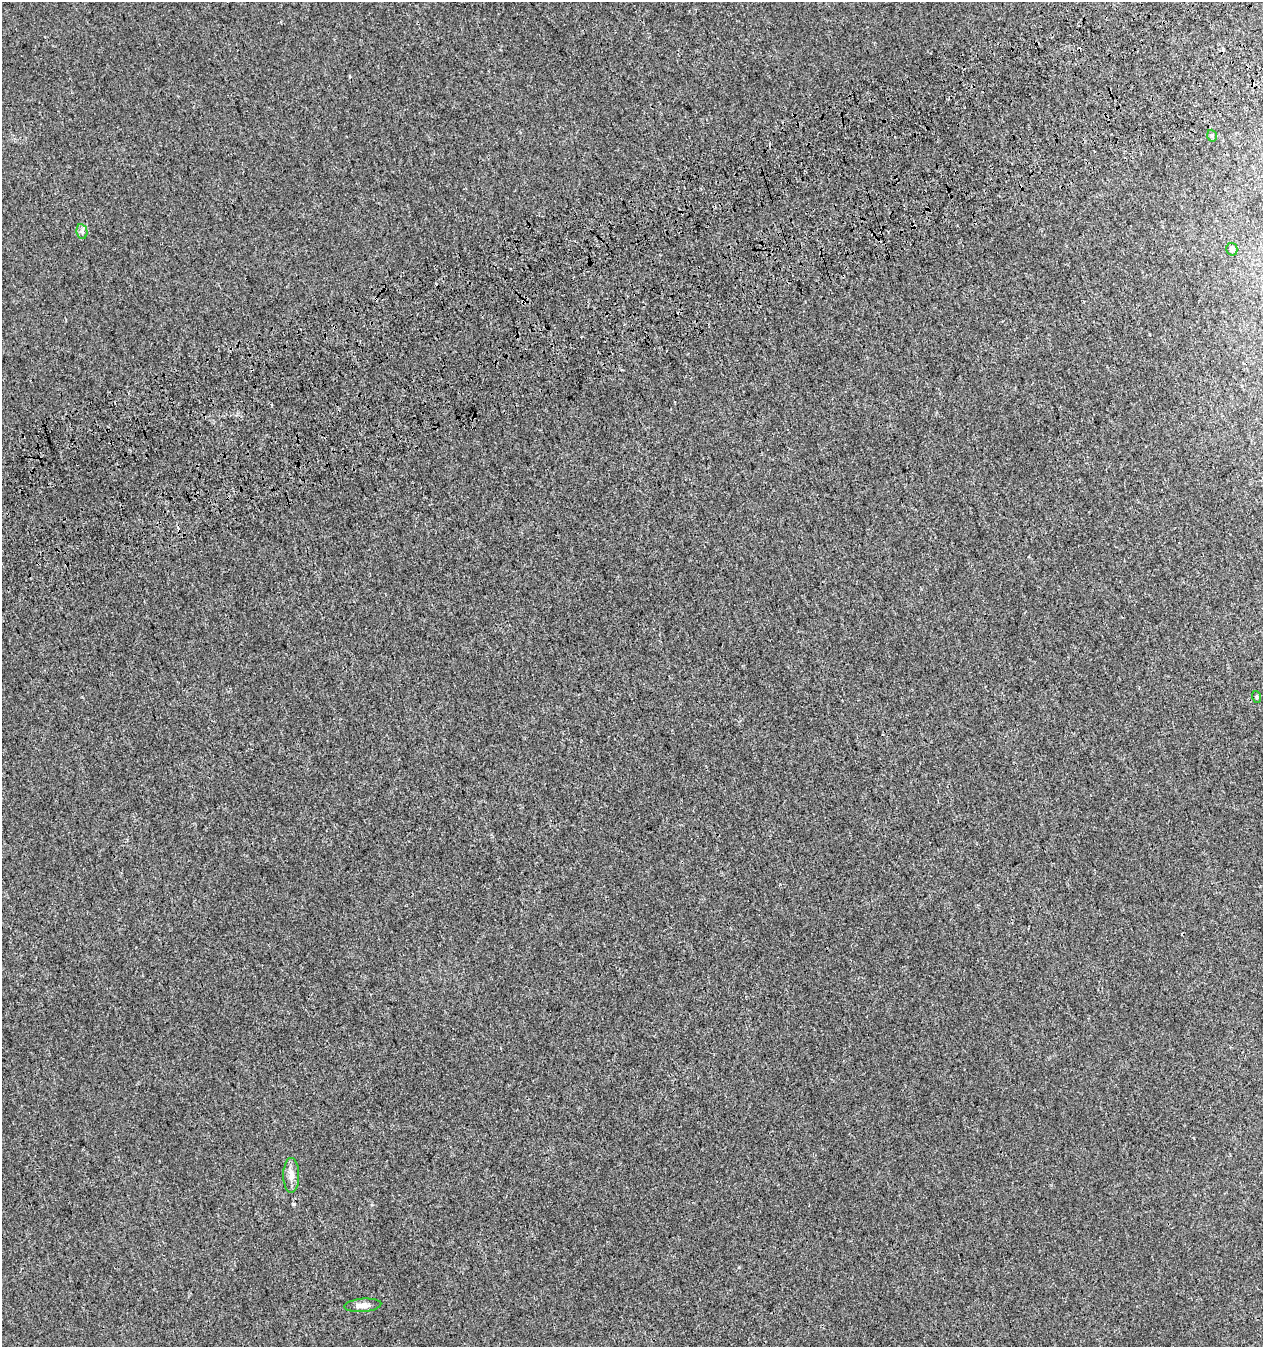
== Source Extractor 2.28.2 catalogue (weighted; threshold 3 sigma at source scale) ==
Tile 10 of 4 x 4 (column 2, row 3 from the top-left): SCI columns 1448-2708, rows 1475-2819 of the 5469 x 5636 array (HDU 1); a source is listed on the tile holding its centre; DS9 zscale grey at full resolution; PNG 1265 x 1349 px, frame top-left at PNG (2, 2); each listed source drawn as its Kron ellipse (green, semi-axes under 4 px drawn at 4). Shown black and unused: <1% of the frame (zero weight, under 3 of 4 exposures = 9% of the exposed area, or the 3 px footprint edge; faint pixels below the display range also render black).
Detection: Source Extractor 2.28.2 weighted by HDU 2 'WHT'; one run over the whole footprint, this tile lists its part. Background 2.45e-04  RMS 0.0027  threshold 0.012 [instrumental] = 3 sigma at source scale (4.5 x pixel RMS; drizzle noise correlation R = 1.50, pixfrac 1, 0.0396/0.0396 arcsec/px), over >= 5 px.
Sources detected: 7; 1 cosmic-ray / hot-pixel residue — neither listed nor drawn; the other 6 listed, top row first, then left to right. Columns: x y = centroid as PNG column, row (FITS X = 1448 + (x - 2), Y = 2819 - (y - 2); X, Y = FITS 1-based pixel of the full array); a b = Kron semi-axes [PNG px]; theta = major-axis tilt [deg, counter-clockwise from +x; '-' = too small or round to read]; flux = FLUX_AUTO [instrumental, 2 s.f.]
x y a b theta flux
1212 136 6 4 -72 0.41
82 232 7 5 -79 0.69
1232 249 6 5 - 1.4
1257 697 6 4 -71 0.3
291 1175 17 8 -90 2
363 1305 18 6 4 1.8